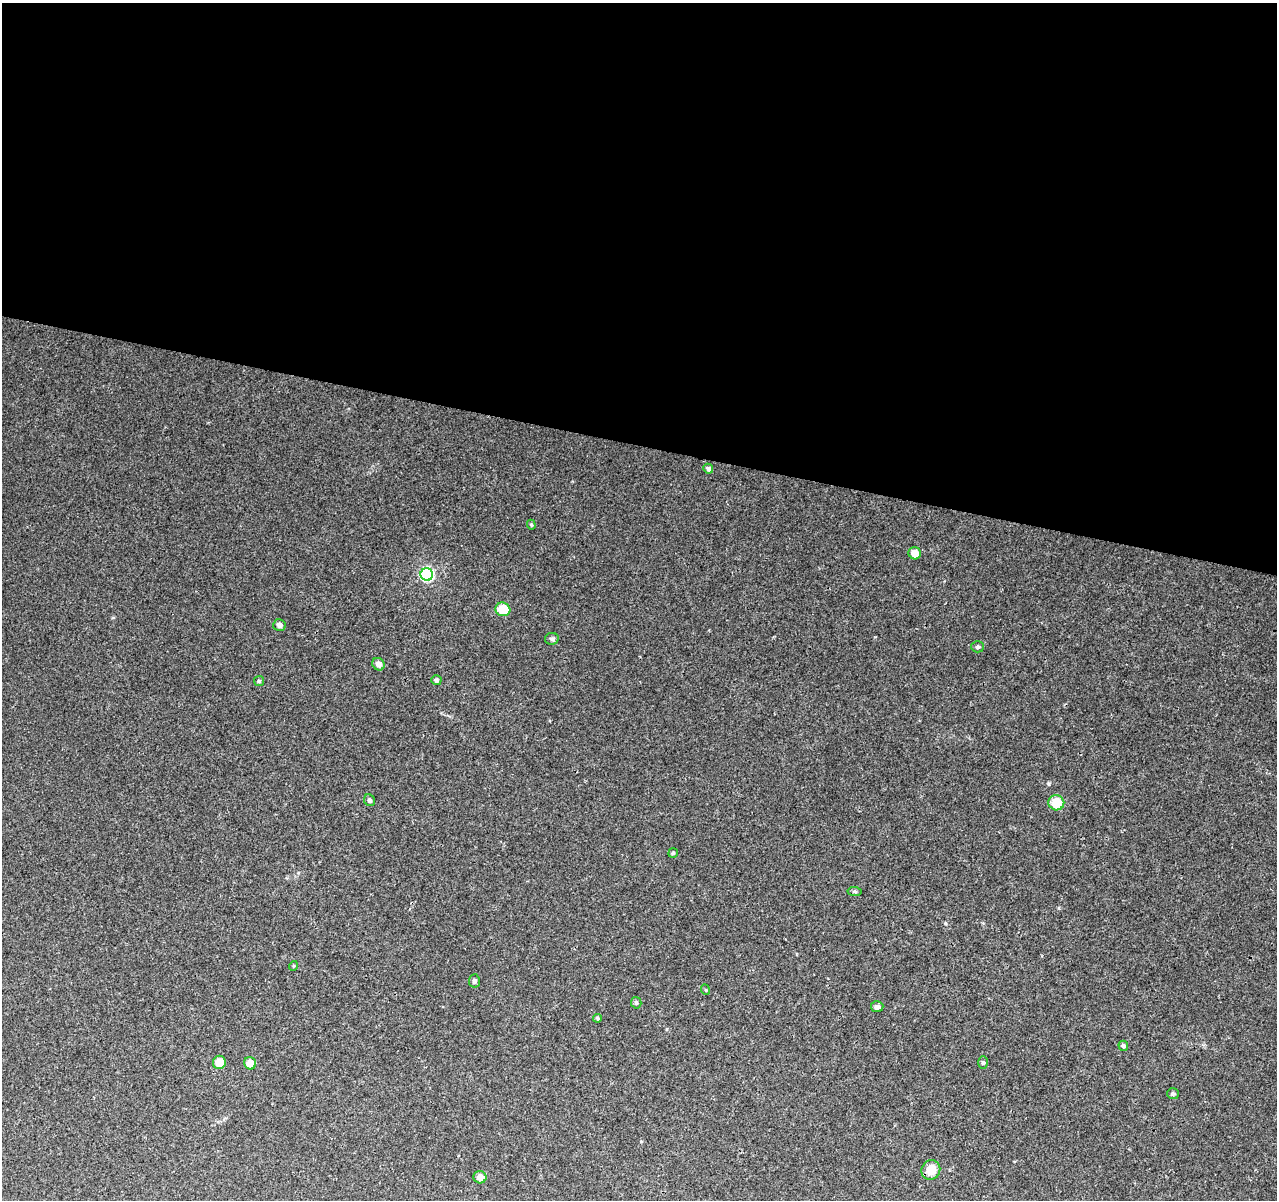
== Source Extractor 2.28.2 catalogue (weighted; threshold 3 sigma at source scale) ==
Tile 3 of 4 x 4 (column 3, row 1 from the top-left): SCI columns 2561-3835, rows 3878-5075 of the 5117 x 5298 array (HDU 1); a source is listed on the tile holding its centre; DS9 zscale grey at full resolution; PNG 1279 x 1202 px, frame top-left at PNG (2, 3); each listed source drawn as its Kron ellipse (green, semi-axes under 4 px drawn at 4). Shown black and unused: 37% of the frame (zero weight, under 3 of 4 exposures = <1% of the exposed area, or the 3 px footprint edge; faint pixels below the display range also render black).
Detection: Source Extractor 2.28.2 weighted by HDU 2 'WHT'; one run over the whole footprint, this tile lists its part. Background 0.0078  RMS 0.0023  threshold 0.0102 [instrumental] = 3 sigma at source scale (4.5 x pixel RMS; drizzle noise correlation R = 1.50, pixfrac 1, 0.0396/0.0396 arcsec/px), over >= 5 px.
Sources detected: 28; all 28 listed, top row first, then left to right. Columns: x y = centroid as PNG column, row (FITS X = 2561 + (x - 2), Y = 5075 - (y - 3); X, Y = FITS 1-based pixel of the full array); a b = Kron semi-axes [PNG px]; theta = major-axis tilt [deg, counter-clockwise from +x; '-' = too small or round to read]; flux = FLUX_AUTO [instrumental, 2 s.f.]
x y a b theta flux
708 469 5 4 - 0.89
531 525 5 4 - 0.29
915 553 6 6 - 2.3
427 574 6 6 - 41
503 609 7 6 - 5.7
279 625 6 6 - 0.88
552 639 7 6 - 0.6
978 647 6 5 - 0.5
379 664 6 6 - 1.3
436 680 5 4 - 0.44
259 681 5 5 - 0.34
370 800 6 5 - 0.59
1056 803 8 7 - 5.2
673 853 5 5 - 0.28
854 891 7 4 -6 0.34
293 966 5 3 - 0.2
474 981 6 5 - 0.52
706 990 5 3 - 0.21
636 1003 6 5 - 0.41
877 1007 6 5 - 0.79
597 1018 4 3 - 0.32
1123 1046 5 5 - 0.49
219 1062 7 6 - 3.3
983 1062 6 5 - 0.41
250 1063 6 6 - 2.4
1173 1094 6 5 - 0.47
931 1170 10 9 - 3.3
480 1177 6 6 - 1.5
Unlisted compact peaks at least as high as the median listed source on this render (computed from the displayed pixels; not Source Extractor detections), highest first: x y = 1049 784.